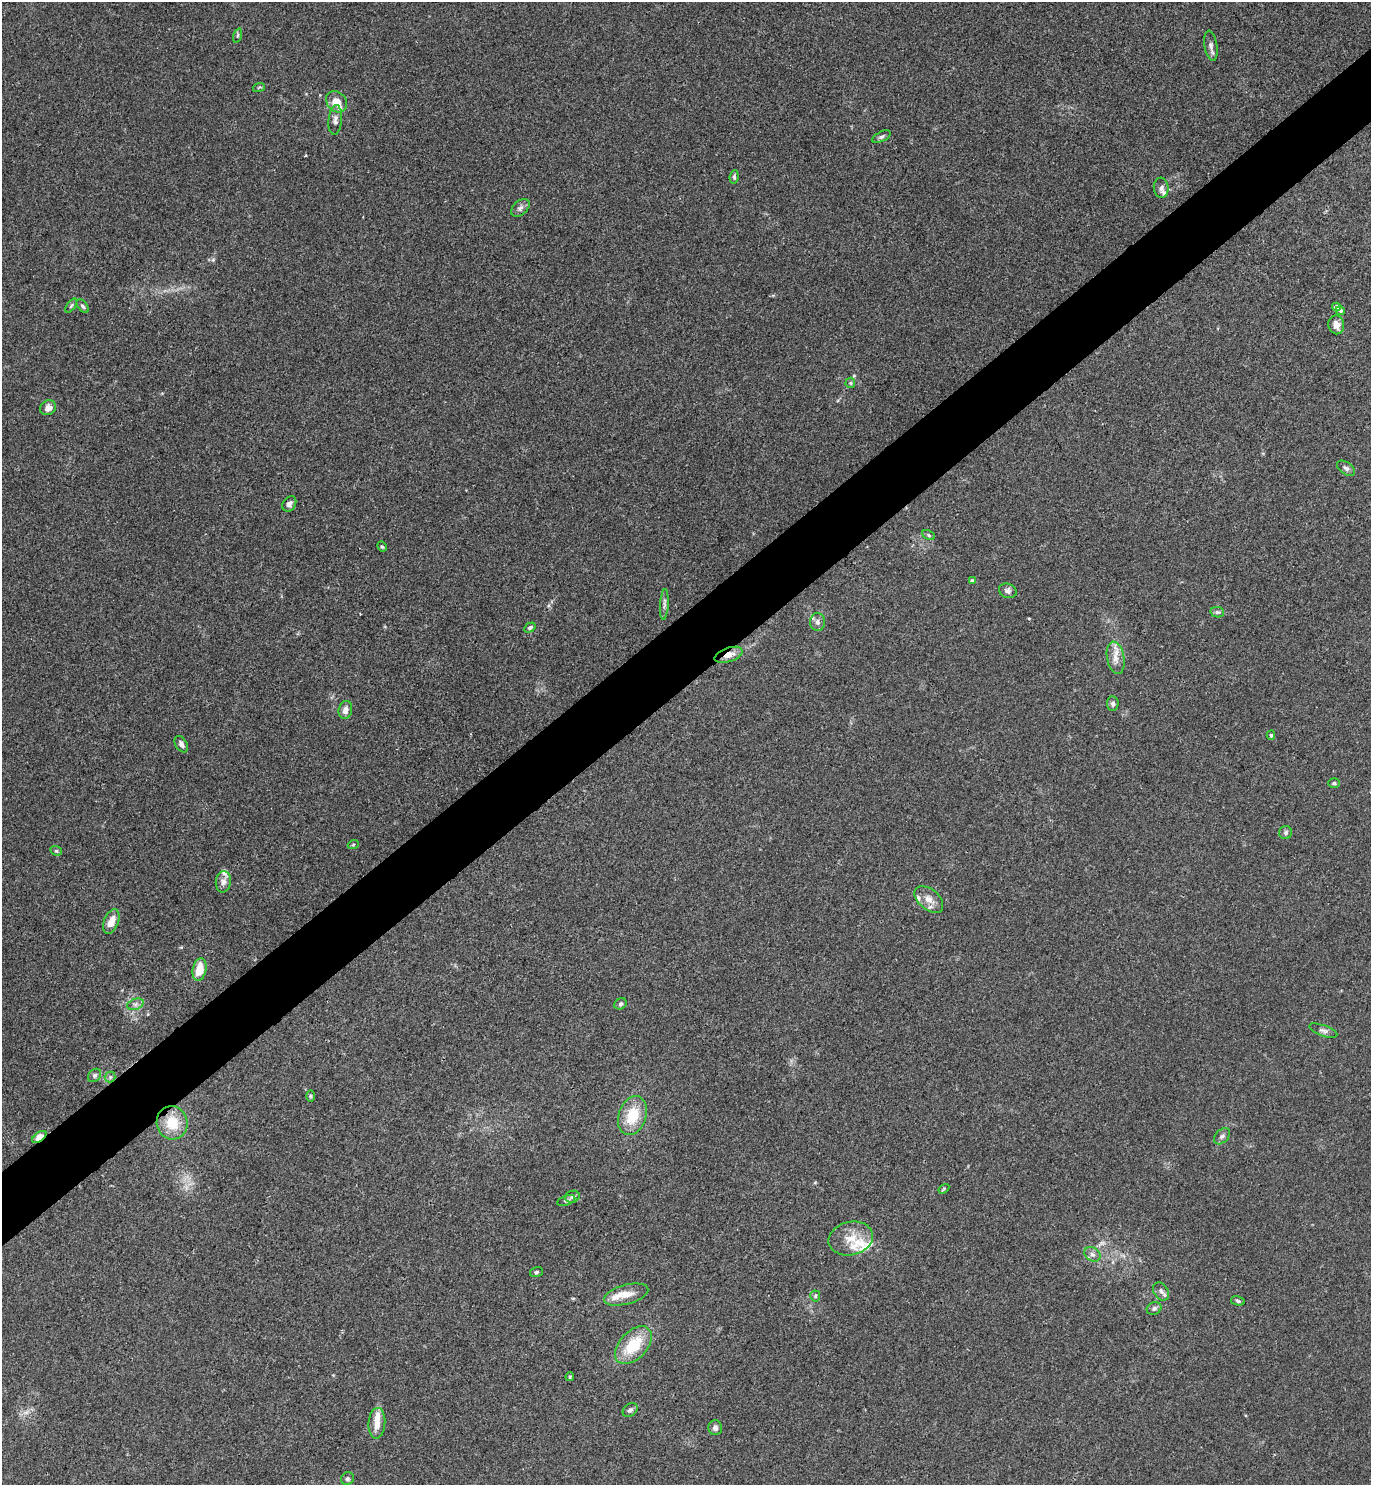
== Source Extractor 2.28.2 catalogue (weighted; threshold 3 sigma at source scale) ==
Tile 10 of 4 x 4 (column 2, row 3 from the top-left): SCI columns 1541-2909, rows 1492-2974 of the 5947 x 5950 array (HDU 1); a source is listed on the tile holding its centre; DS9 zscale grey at full resolution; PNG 1373 x 1487 px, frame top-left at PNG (2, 2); each listed source drawn as its Kron ellipse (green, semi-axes under 4 px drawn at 4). Shown black and unused: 5% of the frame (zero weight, under 3 of 4 exposures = <1% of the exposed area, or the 3 px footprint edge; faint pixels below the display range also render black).
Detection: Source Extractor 2.28.2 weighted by HDU 2 'WHT'; one run over the whole footprint, this tile lists its part. Background 0.0531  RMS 0.0053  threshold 0.0238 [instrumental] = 3 sigma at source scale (4.5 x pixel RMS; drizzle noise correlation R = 1.50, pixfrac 1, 0.05/0.05 arcsec/px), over >= 5 px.
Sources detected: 76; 9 inside a brighter listed object's ellipse — not listed separately; the other 67 listed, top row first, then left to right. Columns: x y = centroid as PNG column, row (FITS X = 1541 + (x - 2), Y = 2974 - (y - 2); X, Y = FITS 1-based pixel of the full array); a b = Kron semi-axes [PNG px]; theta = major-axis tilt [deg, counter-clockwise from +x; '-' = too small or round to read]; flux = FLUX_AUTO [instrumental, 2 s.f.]
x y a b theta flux
238 35 7 3 71 0.73
1211 46 15 6 -80 2.2
259 87 6 3 19 0.65
337 102 11 9 -46 6.1
335 120 15 6 85 2.3
882 137 10 5 27 1.3
734 177 7 4 83 0.93
1161 188 10 7 -84 1.9
520 208 11 7 42 2
71 306 8 4 55 0.87
83 306 8 4 -51 1.2
1336 307 4 4 - 2.2
1340 310 4 4 - 1.4
1336 325 9 8 - 3.7
850 383 5 5 - 0.76
48 408 8 7 - 3.5
1346 468 10 6 -36 1.6
289 504 8 6 54 2.1
929 535 7 4 -28 0.85
382 547 5 3 - 0.67
972 581 4 4 - 1.7
1008 591 9 7 -22 1.9
664 604 15 4 87 1.8
1217 612 7 5 -11 1
817 622 9 7 -87 2.1
530 627 6 4 31 1.1
729 655 15 7 19 4.9
1116 658 16 8 -79 5
1113 703 7 5 -87 1.5
345 710 9 6 76 3
1271 735 4 4 - 0.7
181 744 9 5 -58 2
1334 783 6 5 - 0.83
1286 833 6 6 - 1.2
353 845 5 3 - 0.55
56 851 6 4 -20 0.79
223 882 11 7 82 2.7
929 899 16 10 -41 5.1
111 922 13 7 68 5.4
199 969 11 6 78 9.5
135 1004 9 5 19 1.6
620 1004 6 5 - 1
1323 1031 15 5 -20 2
95 1075 7 5 47 1.4
110 1077 5 5 - 1
310 1096 6 4 90 0.72
632 1115 20 13 70 16
172 1123 17 15 -77 13
1222 1136 9 6 45 1.5
39 1137 8 4 37 6.1
944 1189 6 4 32 0.68
572 1197 7 6 - 1.3
566 1201 9 4 19 0.96
851 1238 22 16 13 9.9
1092 1254 8 6 -32 2.1
536 1272 6 5 - 0.87
1161 1291 10 7 -60 1.9
626 1295 23 9 16 6.3
815 1296 5 5 - 0.84
1238 1301 7 4 -13 0.84
1154 1308 7 6 - 1.3
633 1345 22 13 46 19
570 1377 4 3 - 0.72
630 1410 8 6 41 1.4
377 1423 15 8 87 5.8
715 1428 7 6 - 1.8
347 1479 7 6 - 1.1
Overlapping masked pixels (flux is a lower limit): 2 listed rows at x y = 729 655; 39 1137